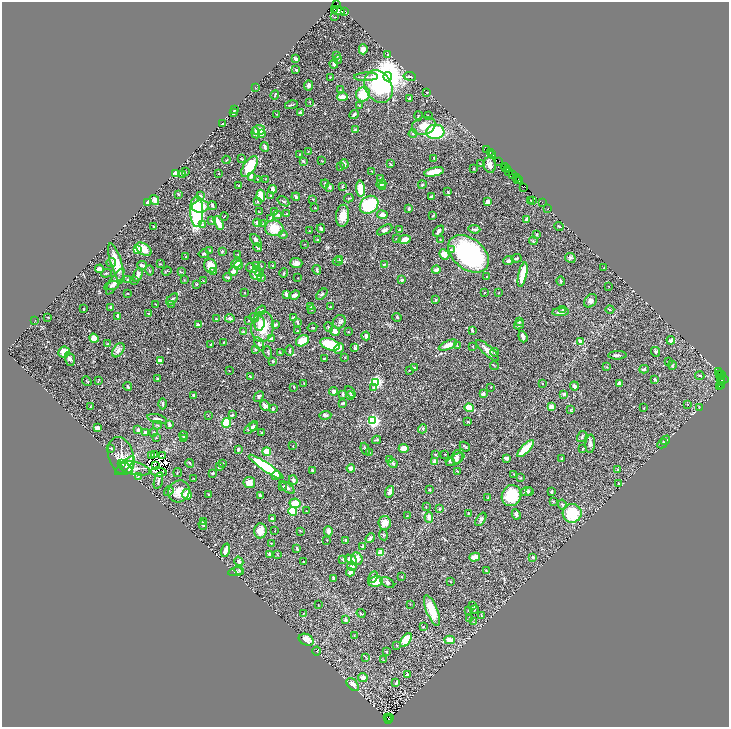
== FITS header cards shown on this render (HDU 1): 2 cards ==
NAXIS1  =                 1453
NAXIS2  =                 1449

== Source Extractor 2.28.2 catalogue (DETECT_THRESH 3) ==
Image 1453 x 1449 px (HDU 1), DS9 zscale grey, zoomed out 1/2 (1 PNG px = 2 x 2 image px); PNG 731 x 729 px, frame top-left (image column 1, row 1449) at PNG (2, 2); each listed source drawn as its Kron ellipse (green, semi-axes under 4 px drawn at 4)
Background 0.609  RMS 0.022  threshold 0.0674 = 3 sigma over >= 5 px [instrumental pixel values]
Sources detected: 604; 45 cannot appear on this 1/2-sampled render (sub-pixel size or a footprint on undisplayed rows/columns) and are neither listed nor drawn; of the other 559, the 500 brightest by FLUX_AUTO listed and drawn (59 fainter detections omitted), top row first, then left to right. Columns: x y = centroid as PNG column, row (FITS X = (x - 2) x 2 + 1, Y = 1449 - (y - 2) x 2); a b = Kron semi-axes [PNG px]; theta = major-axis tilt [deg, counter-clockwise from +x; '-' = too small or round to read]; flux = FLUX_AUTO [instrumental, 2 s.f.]
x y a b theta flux
337 4 2 1 - 28
335 9 4 3 - 280
339 11 6 2 -13 230
345 11 2 1 - 28
335 17 3 2 - 2.4
363 49 5 3 - 22
388 54 3 2 - 2.4
336 55 2 2 - 22
296 59 4 2 - 14
338 59 4 3 - 4.1
334 64 4 3 - 8.8
296 70 3 2 - 4.5
410 76 6 2 -9 3.8
330 77 4 2 - 3.7
366 77 12 3 1 13
388 77 4 4 - 14000
309 86 5 4 - 12
379 87 17 13 -62 420
255 88 3 2 - 1.8
340 90 3 2 - 1.9
427 92 2 1 - 2.3
363 94 7 6 - 97
275 95 5 2 - 3.5
343 97 5 3 - 56
410 99 3 3 - 9.6
310 102 3 2 - 2.6
292 105 7 2 11 4.1
359 105 2 2 - 2
234 109 2 2 - 10
300 112 4 4 - 6.4
233 113 3 2 - 5.9
277 114 3 2 - 3
354 115 5 2 - 8
418 116 4 2 - 3.6
428 116 3 3 - 3.2
223 124 4 2 - 4.7
424 126 12 8 17 52
355 129 3 2 - 2.8
259 130 6 5 - 43
435 132 9 7 4 240
256 133 5 4 - 17
261 134 3 3 - 29
413 134 4 4 - 6.1
265 147 5 3 - 8.4
487 149 2 1 - 3.2
308 151 2 2 - 3
490 153 2 1 - 25
299 155 3 2 - 2.6
492 155 2 1 - 40
434 158 3 2 - 1.9
242 159 3 2 - 4.2
226 160 4 2 - 2.6
303 161 4 2 - 4.8
322 161 3 2 - 1.8
499 161 3 1 - 61
344 164 5 4 - 14
390 164 3 2 - 4.2
480 164 2 2 - 2.1
490 165 8 6 -83 24
250 166 12 6 56 140
341 166 3 2 - 2.8
504 166 2 1 - 22
474 168 3 2 - 2.9
506 168 2 1 - 40
507 169 2 1 - 18
372 171 3 2 - 1.7
509 171 3 2 - 89
185 172 2 2 - 2.6
434 172 10 4 13 87
176 174 4 3 - 20
183 174 4 3 - 23
219 174 2 2 - 2.4
513 174 2 1 - 60
251 176 3 2 - 23
516 177 2 2 - 19
380 178 3 2 - 2.7
258 179 2 2 - 4.1
265 179 2 2 - 1.7
517 179 3 1 - 97
519 181 2 2 - 36
325 184 4 3 - 5.1
381 184 5 3 - 16
239 185 3 2 - 9.4
422 185 4 3 - 4.6
329 187 3 3 - 7.1
343 187 3 2 - 2.1
382 187 3 2 - 3.1
523 187 3 2 - 17
273 189 4 3 - 23
361 189 8 4 -85 91
448 192 3 2 - 4.3
178 194 3 2 - 4.3
200 196 3 3 - 14
261 196 6 3 -81 75
270 196 2 2 - 2.7
431 196 3 2 - 5
296 197 4 2 - 8.8
349 198 5 2 - 3.8
313 199 2 2 - 2.7
155 200 5 4 - 24
532 200 4 2 - 3.6
283 201 6 3 -33 7.9
531 201 2 2 - 2.1
147 202 4 2 - 16
257 202 3 3 - 3.8
488 202 4 3 - 22
542 202 2 1 - 14
212 205 4 2 - 7
369 205 10 8 41 280
200 206 8 6 7 48
315 208 2 2 - 2.4
548 208 2 1 - 7.6
409 209 3 2 - 8.8
275 211 3 3 - 4
197 212 15 6 -89 360
259 212 2 2 - 3.6
287 214 4 2 - 2.8
277 215 4 2 - 20
382 215 5 3 - 21
224 216 4 1 - 1.8
343 216 11 6 85 44
433 216 4 2 - 3.4
271 218 4 3 - 15
212 220 3 3 - 8.2
526 220 3 2 - 28
219 223 7 3 -63 56
257 223 4 3 - 13
262 223 3 3 - 2.8
203 224 4 3 - 5.5
559 226 5 2 - 5.3
154 227 3 2 - 2.8
274 228 9 8 - 87
321 228 4 2 - 9.2
474 229 6 2 -6 9.4
385 230 8 4 27 13
399 230 3 2 - 3.8
309 231 2 2 - 2.5
438 231 6 3 47 15
283 235 4 3 - 4.5
536 235 3 3 - 4.5
396 239 2 2 - 1.7
405 239 6 4 10 29
440 239 2 2 - 1.9
256 240 7 3 -51 11
318 240 2 2 - 3.2
533 241 4 2 - 3.7
305 244 2 1 - 1.8
257 247 4 2 - 8.4
137 249 3 3 - 140
144 249 9 5 -34 60
210 250 3 3 - 4.2
451 250 3 3 - 5.1
222 251 4 3 - 3.9
204 254 5 3 - 8.7
238 254 3 2 - 2.2
444 254 5 4 - 31
468 254 23 15 -39 620
186 257 3 2 - 2.1
516 258 5 3 - 5.4
570 258 5 5 - 9.2
339 260 3 2 - 4.4
338 261 5 3 - 6.5
508 261 5 3 - 14
111 262 5 4 - 6.7
116 263 20 5 -73 74
237 263 6 4 26 16
296 263 6 5 - 16
160 264 3 2 - 2.5
384 264 2 2 - 6.6
142 265 5 3 - 13
238 265 4 3 - 18
256 265 3 3 - 5.8
210 266 7 6 - 57
261 266 2 2 - 2.3
273 266 4 2 - 9.2
251 268 6 3 -30 6.4
604 268 3 2 - 1.7
99 269 4 3 - 20
149 270 5 2 - 3.9
317 270 5 2 - 7.8
436 270 4 3 - 17
167 271 5 2 - 4.1
234 271 4 3 - 20
182 272 4 2 - 3
214 272 4 3 - 3.9
106 273 5 2 - 3.6
260 273 4 3 - 11
284 273 4 2 - 4.4
523 274 12 3 77 97
138 275 7 3 69 20
256 275 6 5 - 47
227 277 4 2 - 7.2
262 277 4 3 - 5.8
487 277 2 2 - 2.7
298 278 2 2 - 1.8
128 280 3 2 - 7.1
134 280 4 3 - 4
184 280 3 2 - 2.3
402 280 4 3 - 7.4
115 281 15 5 57 29
203 281 3 3 - 3
561 281 4 3 - 5.7
197 284 3 3 - 3.1
112 286 7 4 15 10
609 286 2 2 - 1.7
128 293 2 2 - 2
245 293 2 2 - 1.8
485 293 3 2 - 2
499 293 2 2 - 1.9
286 294 3 2 - 16
322 294 7 3 46 5.4
295 295 5 4 - 12
172 299 7 4 42 10
436 300 4 3 - 5.2
590 301 7 5 51 14
172 304 3 2 - 2
156 305 3 2 - 1.9
111 307 3 3 - 7.2
311 307 2 2 - 2.4
330 307 3 2 - 2.6
84 309 2 2 - 2.4
563 309 4 2 - 4.1
261 310 5 2 - 5.1
312 310 3 2 - 2.3
610 310 4 2 - 3.7
561 312 8 3 3 17
149 314 4 3 - 4
118 316 4 3 - 9.3
48 317 4 1 - 1.8
293 317 3 2 - 5.2
397 317 5 3 - 3.3
230 318 5 3 - 11
254 318 5 2 - 4.2
216 319 3 2 - 1.8
35 320 3 1 - 1.8
249 320 2 2 - 2.5
298 322 3 2 - 7.5
339 322 7 6 - 13
519 322 4 3 - 4.7
259 323 7 5 83 22
198 325 4 3 - 7.3
275 325 4 3 - 14
519 325 5 3 - 3.9
262 327 15 11 83 100
329 327 5 3 - 5.5
312 328 5 3 - 3.5
472 330 3 2 - 9.1
297 331 2 2 - 3.4
335 331 5 4 - 24
244 332 3 3 - 5.8
348 332 2 2 - 2.4
366 336 4 3 - 13
523 337 6 3 -71 17
94 338 5 4 - 32
272 338 4 3 - 12
671 340 4 3 - 13
302 341 7 5 30 72
224 342 2 2 - 2
580 342 4 3 - 14
108 344 4 3 - 7.4
259 344 7 3 -61 10
330 344 10 5 -18 170
211 345 4 2 - 4.6
448 345 10 3 24 36
457 346 4 3 - 3.7
473 346 3 2 - 2.5
339 348 6 4 46 20
355 348 4 2 - 7.4
118 350 8 5 55 22
255 350 3 2 - 5.9
487 350 14 5 -42 29
290 351 5 2 - 4.4
64 352 6 5 - 41
268 352 6 3 -75 5.4
494 352 5 3 - 5.3
655 352 5 4 - 7.9
280 353 4 2 - 3
617 355 9 3 2 10
345 357 2 1 - 1.7
325 358 3 1 - 4.2
70 359 7 4 -74 10
160 361 3 2 - 17
273 361 3 2 - 4.1
668 361 3 2 - 1.9
494 365 4 1 - 2
672 365 4 2 - 3.2
607 367 2 2 - 2
415 368 4 3 - 5.5
644 369 5 2 - 13
409 370 2 2 - 2.2
229 371 2 2 - 1.9
718 371 4 1 - 33
720 375 2 1 - 19
722 375 3 1 - 2.9
700 376 4 2 - 3.9
250 377 4 2 - 3.4
158 379 3 3 - 5.6
723 379 5 1 - 35
655 380 3 2 - 6.9
721 380 2 2 - 56
87 381 5 2 - 2.6
98 381 4 2 - 2.4
376 382 3 3 - 850
304 383 3 2 - 2.2
542 383 2 1 - 2.8
721 383 2 2 - 160
619 384 4 2 - 31
721 385 2 2 - 140
574 386 4 3 - 12
128 387 4 3 - 6.5
294 387 2 2 - 4.8
491 387 2 2 - 2.7
719 387 3 2 - 84
373 388 3 3 - 3.5
334 391 4 4 - 15
350 392 6 2 -59 7.2
343 394 4 2 - 11
483 394 3 3 - 16
564 394 3 2 - 14
193 396 4 2 - 6.6
259 396 6 3 46 6.9
350 396 4 3 - 6.7
343 403 3 2 - 11
162 404 5 3 - 8.6
688 405 3 2 - 3.2
265 406 6 3 -48 20
90 407 3 2 - 2.5
551 407 3 3 - 43
469 408 5 4 - 74
644 408 2 2 - 2.9
699 408 3 2 - 1.8
273 409 3 3 - 4.2
571 409 3 3 - 3.3
232 415 4 3 - 6.5
325 415 6 3 3 7.8
208 416 3 2 - 2.1
157 419 10 4 -14 15
373 421 3 3 - 910
468 422 3 2 - 2.4
226 423 5 4 - 130
169 424 4 2 - 12
157 425 4 3 - 5.4
253 426 3 3 - 18
251 427 8 4 46 15
97 428 4 3 - 14
423 429 4 3 - 9
138 430 3 3 - 16
262 432 4 2 - 2.5
146 433 4 4 - 18
154 433 3 3 - 4.3
184 436 5 4 - 9.4
582 437 6 3 56 7.2
156 438 2 2 - 2.9
184 439 4 2 - 2.2
376 440 4 2 - 3.9
666 440 5 2 - 10
590 444 9 5 86 15
662 444 5 3 - 5.9
293 446 2 1 - 2
465 447 5 2 - 5.4
111 448 4 2 - 2.9
404 448 5 3 - 42
238 449 3 2 - 13
365 449 6 2 -69 7.2
525 449 11 4 46 130
583 449 4 2 - 4.7
267 452 4 3 - 100
369 453 3 3 - 2.4
155 454 2 1 - 1.9
435 454 3 3 - 3.6
445 454 2 2 - 1.9
162 455 4 2 - 3.2
121 456 19 12 -74 61
151 456 2 1 - 2.6
457 457 7 5 83 15
506 458 4 3 - 15
562 459 2 2 - 8.7
389 460 3 2 - 7.7
455 460 10 4 28 13
435 461 3 3 - 32
450 461 4 2 - 4.1
121 463 4 3 - 52
190 463 4 2 - 4.9
223 463 3 3 - 5.8
393 463 5 3 - 9.3
124 466 12 4 45 120
156 466 2 1 - 1.9
220 467 4 2 - 9.9
266 467 21 4 -34 280
126 468 7 2 -39 66
134 468 16 6 -14 46
351 468 4 3 - 18
617 469 3 2 - 2.3
312 470 3 3 - 4.2
457 471 2 2 - 3.6
158 472 8 3 -8 11
177 472 4 2 - 2.2
213 473 3 2 - 4.4
514 474 3 2 - 3.3
276 475 4 3 - 22
138 476 4 2 - 3.4
520 478 3 2 - 3.2
194 479 3 2 - 2.5
293 480 5 3 - 7.8
158 481 9 3 75 8.6
249 483 6 5 - 34
619 483 3 2 - 2.6
283 487 2 2 - 2.5
287 487 9 3 -37 13
429 490 2 2 - 6
169 491 5 2 - 3.4
179 491 11 10 - 45
390 492 6 3 71 19
526 492 6 4 17 9.9
529 492 4 3 - 4.2
552 492 3 2 - 6.8
187 494 5 5 - 42
208 494 2 2 - 3.3
260 495 3 2 - 6.7
512 496 11 9 64 160
487 498 3 2 - 2.5
553 501 3 2 - 2
295 503 5 5 - 82
562 505 5 3 - 4.9
426 506 2 1 - 2.1
439 509 3 3 - 3.7
306 511 2 2 - 1.9
293 512 4 4 - 110
468 513 3 2 - 3.1
572 513 9 9 - 150
516 514 5 3 - 8.5
407 516 3 2 - 2.5
429 517 5 4 - 24
273 519 3 2 - 13
481 519 7 4 57 9.9
203 522 3 3 - 2.8
385 523 7 6 - 29
203 525 5 3 - 7.2
260 531 7 6 - 35
275 531 2 1 - 2.7
301 531 3 2 - 3.4
328 531 5 4 - 16
383 535 5 2 - 3.4
370 538 5 2 - 16
327 540 2 1 - 2.3
346 540 3 2 - 8.8
271 543 2 1 - 1.8
363 547 3 2 - 11
297 548 4 2 - 6.4
225 550 7 3 73 36
381 553 3 2 - 130
269 554 3 3 - 6.5
277 555 3 2 - 2.1
475 557 5 3 - 28
533 557 3 2 - 8.8
343 559 4 3 - 4.7
351 559 6 4 -28 37
357 559 6 5 - 31
239 561 5 4 - 14
304 562 2 2 - 3.2
352 566 5 4 - 17
239 570 5 3 - 4.6
486 571 4 2 - 5.2
235 572 7 4 8 7.9
350 572 4 3 - 19
373 577 6 4 66 8.4
401 577 2 2 - 2.2
334 578 3 2 - 10
450 581 3 2 - 1.9
376 582 7 5 11 73
387 583 7 4 -31 11
410 604 2 2 - 1.8
318 605 2 1 - 1.7
473 606 4 4 - 4.9
432 610 16 5 -68 83
474 610 4 2 - 2.1
468 611 2 2 - 1.8
303 613 4 3 - 4.3
361 613 5 2 - 2.7
482 616 3 2 - 1.9
469 618 3 2 - 2.3
346 619 3 3 - 9.6
474 622 3 2 - 2.2
423 627 2 2 - 3
354 636 2 2 - 3.5
306 640 8 5 -25 35
406 640 8 4 56 98
450 640 5 4 - 33
397 645 2 2 - 2.6
317 651 4 4 - 4.5
387 652 3 2 - 3.2
366 657 3 2 - 2.3
383 660 3 2 - 1.9
407 675 4 3 - 5.4
363 677 5 3 - 25
396 683 3 2 - 5.7
353 685 7 5 -47 33
387 717 2 2 - 190
390 718 3 1 - 44
388 719 3 1 - 96
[59 fainter detections neither listed nor drawn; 45 sub-pixel or undisplayed-footprint detections neither listed nor drawn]